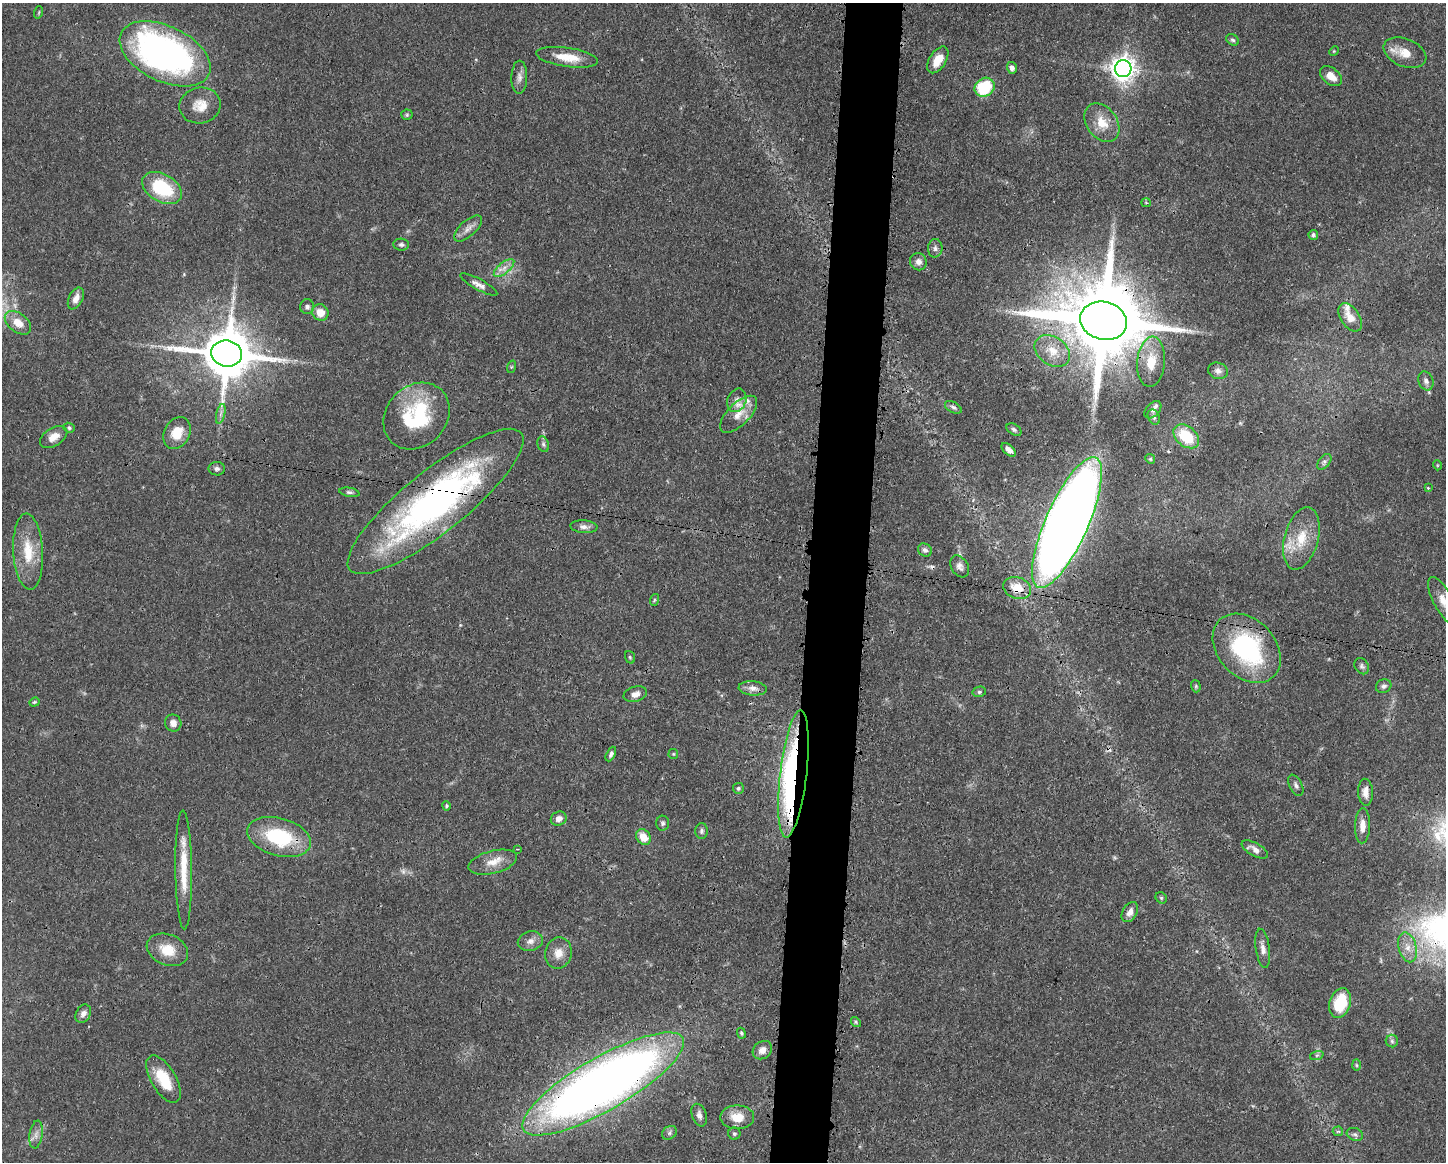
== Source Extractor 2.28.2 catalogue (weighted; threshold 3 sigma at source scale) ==
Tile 5 of 3 x 4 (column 2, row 2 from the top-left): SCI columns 1562-3005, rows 2322-3481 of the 4679 x 4643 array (HDU 1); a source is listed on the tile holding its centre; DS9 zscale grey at full resolution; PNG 1448 x 1164 px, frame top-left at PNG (2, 3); each listed source drawn as its Kron ellipse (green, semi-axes under 4 px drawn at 4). Shown black and unused: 4% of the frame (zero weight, under 3 of 4 exposures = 1% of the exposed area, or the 3 px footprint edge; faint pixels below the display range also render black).
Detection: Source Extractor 2.28.2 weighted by HDU 2 'WHT'; one run over the whole footprint, this tile lists its part. Background 0.0565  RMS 0.0033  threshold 0.0147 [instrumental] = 3 sigma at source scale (4.5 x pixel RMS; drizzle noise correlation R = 1.50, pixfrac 1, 0.05/0.05 arcsec/px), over >= 5 px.
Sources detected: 126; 1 too faint to see at this stretch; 1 inside a brighter object's white glare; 3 cosmic-ray / hot-pixel residue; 1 long thin detection or spike segment (spike, bleed or trail) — neither listed nor drawn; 3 inside a brighter listed object's ellipse — not listed separately; the other 117 listed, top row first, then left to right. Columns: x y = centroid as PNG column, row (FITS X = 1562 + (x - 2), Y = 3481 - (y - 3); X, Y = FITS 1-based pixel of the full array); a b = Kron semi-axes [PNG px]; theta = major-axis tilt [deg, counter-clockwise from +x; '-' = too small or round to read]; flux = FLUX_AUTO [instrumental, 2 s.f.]
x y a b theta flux
39 12 6 4 72 0.34
1233 40 7 5 -31 0.66
1334 51 5 4 - 0.33
1405 53 22 14 -22 5.5
165 54 49 27 -26 140
567 57 31 9 -8 6.9
938 60 15 8 58 5
1012 68 6 5 - 1.2
1123 69 8 8 - 310
1331 76 12 8 -39 3.1
519 77 16 8 89 2
985 87 10 9 - 18
200 105 21 18 12 5.5
407 115 5 5 - 0.48
1102 123 21 15 -54 6.3
162 188 21 14 -30 20
1146 203 5 4 - 0.45
468 229 17 7 42 2.3
1313 235 5 5 - 0.7
401 245 8 6 -5 0.82
935 248 9 7 86 1.2
918 262 9 8 - 1.7
504 268 12 5 40 2
479 285 21 5 -28 2
76 298 12 7 63 2.5
307 307 7 7 - 1.1
320 312 8 8 - 4.4
1350 317 16 9 -55 4.1
1104 321 23 19 -15 5900
18 323 15 9 -38 4.4
1052 351 19 14 -34 5.9
226 353 15 13 -8 1900
1151 362 25 14 85 7.5
511 367 6 4 71 0.46
1218 371 10 8 -21 1.6
1426 381 10 7 -69 1.3
737 400 12 9 67 2.2
953 407 9 5 -28 0.8
1153 410 10 6 46 1.5
221 414 10 4 76 1.1
739 414 24 11 45 4.6
416 416 36 30 46 29
1154 417 8 5 -63 0.84
69 428 6 5 - 0.67
1014 430 8 5 -33 0.79
177 433 17 12 61 6.2
1186 436 14 10 -40 13
54 437 15 9 32 3.4
543 444 8 5 -71 0.82
1009 450 8 5 -43 1.9
1150 459 5 4 - 0.42
1324 462 9 5 51 0.82
1437 465 5 3 - 0.29
217 469 8 6 -1 1.1
1428 488 3 2 - 0.35
349 492 10 4 -10 0.8
435 501 110 31 39 130
1067 523 71 21 66 740
584 527 13 6 -4 1.7
1301 538 32 17 75 11
925 550 7 6 - 1
28 552 38 15 -87 11
960 566 12 8 -59 1.7
1017 588 14 10 -19 7.2
654 600 6 3 71 0.41
1443 601 27 9 -62 5.3
1247 648 39 28 -47 45
630 657 6 5 - 0.54
1362 666 8 6 -56 0.91
1196 686 6 4 -71 0.49
1384 686 8 6 25 1
753 688 14 7 -5 2.1
979 692 7 5 14 0.67
635 694 12 7 16 2.2
34 702 5 4 - 0.43
173 723 9 8 - 2.3
611 754 8 4 64 0.96
673 754 5 4 - 0.38
793 774 64 13 83 98
1296 785 11 6 -63 1.1
738 788 5 5 - 0.66
1365 792 13 7 -88 2.6
446 806 5 4 - 0.47
559 819 8 7 - 2
663 823 7 6 - 0.78
1362 826 17 7 88 3.3
701 831 8 6 89 0.91
279 837 32 19 -16 25
643 837 8 7 - 4.8
517 849 3 3 - 0.26
1255 849 14 6 -29 2.3
493 862 25 11 15 4.9
184 870 59 8 -89 11
1161 898 6 5 - 0.54
1130 912 11 7 59 2.1
530 941 12 9 14 2.2
1407 947 15 9 -75 3.4
1263 948 20 7 -82 2.3
167 950 21 15 -22 7.2
558 953 16 13 80 4
1340 1003 15 10 70 13
83 1014 9 7 60 1.6
856 1022 5 4 - 0.46
741 1033 5 4 - 0.52
1392 1041 6 6 - 0.75
762 1050 10 8 39 2.4
1317 1055 7 4 18 0.61
1356 1065 6 4 -88 0.44
164 1079 26 12 -60 11
603 1084 92 26 30 380
699 1115 12 7 -71 1.6
737 1117 17 12 0 6
1338 1131 5 4 - 0.58
669 1133 8 6 36 0.89
734 1133 6 6 - 0.66
1355 1134 8 6 -24 0.98
36 1135 14 6 82 1.9
Overlapping masked pixels (flux is a lower limit): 9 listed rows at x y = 1104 321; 226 353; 435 501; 1067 523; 1017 588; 1247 648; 793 774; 279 837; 603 1084
Isophote crosses this tile's border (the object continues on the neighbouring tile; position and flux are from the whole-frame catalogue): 1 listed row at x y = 1443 601